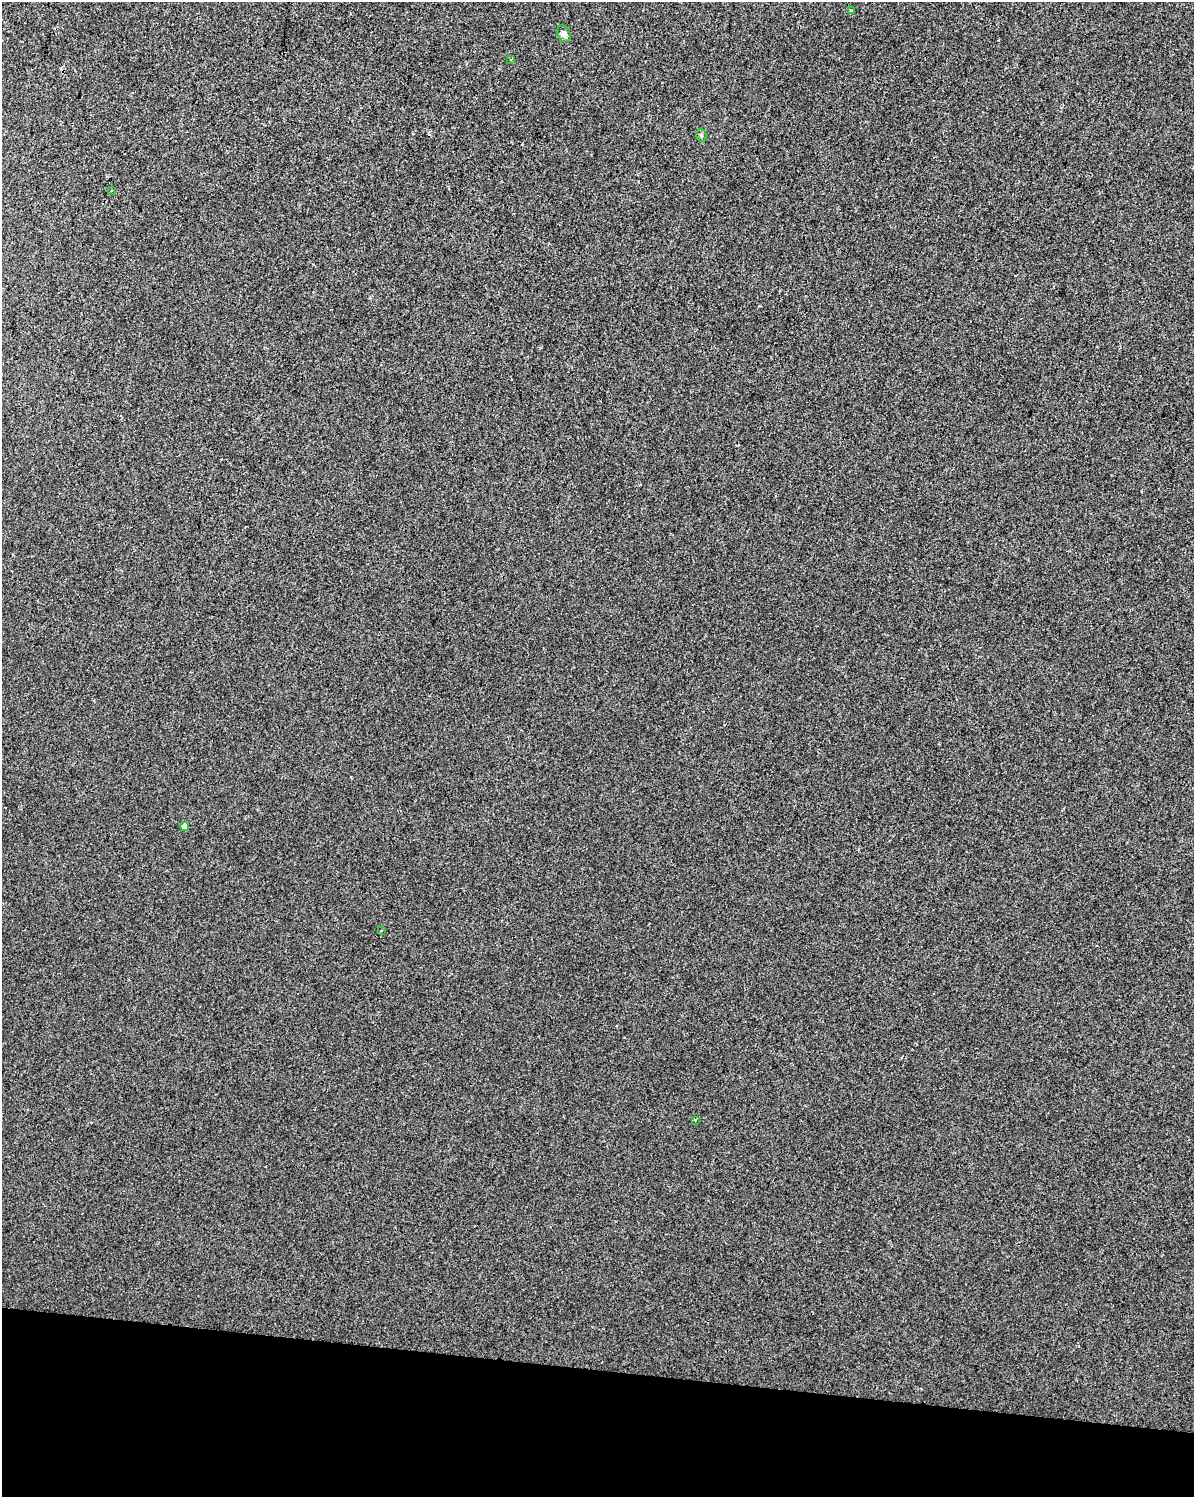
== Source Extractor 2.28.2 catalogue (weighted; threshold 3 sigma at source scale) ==
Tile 11 of 4 x 3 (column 3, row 3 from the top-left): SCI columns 2387-3578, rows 226-1720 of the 4778 x 4994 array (HDU 1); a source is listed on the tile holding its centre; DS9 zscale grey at full resolution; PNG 1196 x 1499 px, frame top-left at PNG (2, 2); each listed source drawn as its Kron ellipse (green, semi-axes under 4 px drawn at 4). Shown black and unused: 8% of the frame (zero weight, under 2 of 3 exposures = <1% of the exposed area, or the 3 px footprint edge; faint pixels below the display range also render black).
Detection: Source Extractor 2.28.2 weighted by HDU 2 'WHT'; one run over the whole footprint, this tile lists its part. Background -1.15e-04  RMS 0.0042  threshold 0.0191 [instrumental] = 3 sigma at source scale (4.5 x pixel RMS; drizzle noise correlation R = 1.50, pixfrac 1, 0.0396/0.0396 arcsec/px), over >= 5 px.
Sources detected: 8; all 8 listed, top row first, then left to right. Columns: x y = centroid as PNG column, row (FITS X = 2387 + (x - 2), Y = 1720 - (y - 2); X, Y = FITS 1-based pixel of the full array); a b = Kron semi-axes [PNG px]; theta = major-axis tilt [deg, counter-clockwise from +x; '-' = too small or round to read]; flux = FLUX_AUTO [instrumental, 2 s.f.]
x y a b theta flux
851 11 4 3 - 0.77
564 34 9 6 -62 1.4
511 59 3 3 - 0.78
701 135 6 5 - 0.78
112 191 3 2 - 0.63
185 826 4 4 - 3.8
381 931 2 2 - 0.43
695 1120 3 3 - 0.8